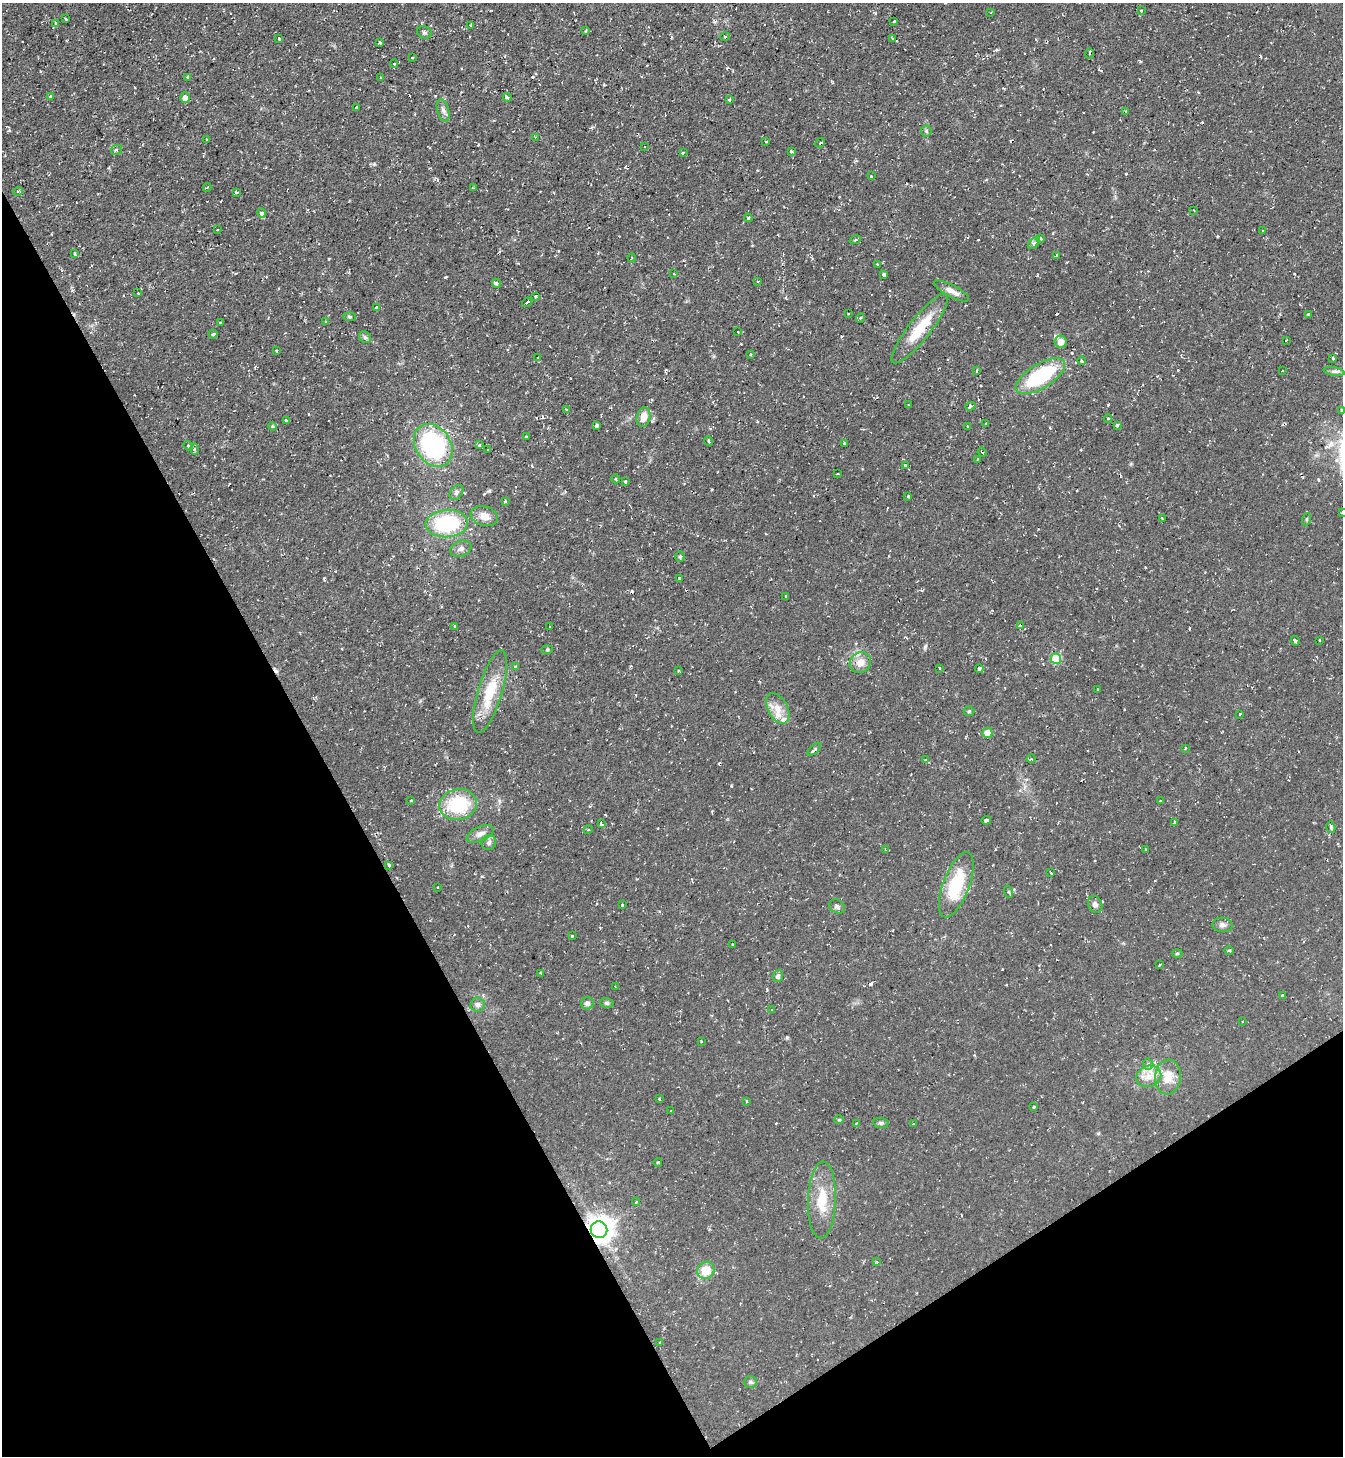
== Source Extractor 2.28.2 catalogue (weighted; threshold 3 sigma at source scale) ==
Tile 14 of 4 x 4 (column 2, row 4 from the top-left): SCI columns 1494-2834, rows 2-1455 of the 5806 x 5816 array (HDU 1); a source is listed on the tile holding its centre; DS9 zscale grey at full resolution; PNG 1345 x 1458 px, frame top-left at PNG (2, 3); each listed source drawn as its Kron ellipse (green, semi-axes under 4 px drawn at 4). Shown black and unused: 30% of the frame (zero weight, under 2 of 3 exposures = <1% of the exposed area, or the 3 px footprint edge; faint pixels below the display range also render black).
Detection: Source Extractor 2.28.2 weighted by HDU 2 'WHT'; one run over the whole footprint, this tile lists its part. Background 0.0591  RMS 0.0061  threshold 0.0274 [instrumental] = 3 sigma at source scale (4.5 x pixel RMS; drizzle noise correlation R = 1.50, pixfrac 1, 0.05/0.05 arcsec/px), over >= 5 px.
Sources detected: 218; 19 cosmic-ray / hot-pixel residue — neither listed nor drawn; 4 inside a brighter listed object's ellipse — not listed separately; the other 195 listed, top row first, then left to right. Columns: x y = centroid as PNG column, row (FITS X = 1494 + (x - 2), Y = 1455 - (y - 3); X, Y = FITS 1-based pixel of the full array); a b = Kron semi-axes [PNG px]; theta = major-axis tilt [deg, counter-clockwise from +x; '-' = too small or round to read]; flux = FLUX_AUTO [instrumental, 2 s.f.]
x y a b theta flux
1141 11 4 3 - 0.78
991 13 2 2 - 0.46
66 19 3 2 - 0.6
894 21 3 3 - 2.1
55 23 4 3 - 0.73
471 26 4 2 - 0.68
586 30 4 3 - 0.67
424 32 7 6 - 1.4
725 37 4 3 - 0.5
279 38 4 3 - 1.5
893 39 4 3 - 1.1
379 42 3 3 - 6.1
1089 53 5 3 - 1.1
412 58 3 2 - 0.45
394 63 4 3 - 2.6
188 77 3 3 - 2.8
381 78 3 2 - 0.65
50 96 4 3 - 1.1
507 97 4 3 - 3.1
185 98 5 5 - 3.7
729 99 4 3 - 1
357 107 3 3 - 0.98
443 110 12 6 -73 2.3
1126 111 4 3 - 0.6
926 131 5 5 - 1
535 137 2 2 - 0.41
207 139 3 3 - 0.5
766 141 3 2 - 0.48
820 143 5 2 - 0.57
644 147 3 2 - 1.3
116 150 6 4 31 1.3
791 151 3 3 - 0.97
683 152 3 2 - 0.74
871 176 3 3 - 0.85
207 187 4 3 - 0.55
473 188 4 2 - 0.58
18 191 5 3 - 0.63
236 192 3 3 - 1.3
1194 210 3 2 - 0.46
261 213 5 4 - 1.7
748 218 4 4 - 0.78
217 230 3 2 - 0.6
1263 231 3 3 - 1.2
1041 238 4 3 - 1.1
855 240 6 3 18 0.73
1034 243 7 4 45 1.1
75 254 3 3 - 1
1057 255 4 3 - 1.2
631 258 4 2 - 0.53
877 264 2 2 - 0.56
674 274 3 2 - 0.42
884 275 4 3 - 4.7
758 281 3 2 - 0.46
496 283 5 3 - 2
952 291 19 6 -27 4.7
138 293 3 3 - 0.6
535 297 3 3 - 2
527 302 5 3 - 2.4
376 307 3 3 - 1.1
848 314 2 2 - 0.59
1308 315 3 3 - 14
350 317 6 4 -6 0.82
860 318 5 3 - 0.66
326 321 3 2 - 0.78
221 323 3 3 - 0.99
920 329 43 11 52 21
738 332 2 2 - 0.62
213 334 4 3 - 1.4
365 337 6 5 - 1.2
1286 340 3 2 - 0.55
1060 342 6 6 - 6.2
276 351 3 3 - 1.2
751 355 3 3 - 1.4
538 358 3 2 - 0.8
1333 358 3 3 - 2.3
1082 361 4 3 - 1.1
977 371 3 2 - 0.99
1282 371 2 2 - 0.49
1334 371 10 4 -11 1.6
1040 376 28 12 31 50
908 405 3 2 - 0.56
970 406 5 4 - 0.84
566 409 3 2 - 0.5
1342 410 3 3 - 1.8
644 417 10 7 77 5.9
1108 419 4 3 - 0.58
286 420 3 3 - 1.4
986 424 3 3 - 1.1
597 425 4 3 - 2.7
1117 425 3 3 - 1.2
272 426 4 3 - 0.62
967 426 3 2 - 0.75
526 437 3 2 - 0.63
708 441 5 3 - 1.4
844 444 3 2 - 0.97
433 445 23 17 -56 71
479 445 4 3 - 1.2
188 446 5 4 - 0.96
194 449 6 4 89 0.99
488 450 4 2 - 0.59
982 452 4 3 - 0.69
978 459 3 3 - 0.52
905 465 3 3 - 0.79
838 474 2 2 - 0.77
616 479 4 3 - 0.54
625 481 3 3 - 2.7
456 492 8 6 53 1.5
908 496 3 3 - 1.9
505 501 4 3 - 0.61
1342 512 3 3 - 1.3
484 516 14 9 -18 6.2
1162 518 3 2 - 1.1
1307 519 6 4 71 0.66
447 524 21 14 4 47
461 549 11 7 20 2.6
680 557 5 4 - 0.85
679 578 3 3 - 1.9
786 596 3 2 - 0.46
1021 625 4 3 - 3.2
455 626 3 3 - 1.8
549 627 3 2 - 0.59
1320 640 3 2 - 0.8
1295 641 5 3 - 2.1
547 650 6 4 2 0.84
1056 658 5 5 - 25
860 663 11 10 - 5.9
515 667 4 3 - 1.3
940 668 3 2 - 0.71
979 669 4 3 - 1.7
678 671 3 2 - 0.49
1098 689 3 3 - 1
490 692 43 12 73 23
778 708 16 10 -61 6.5
969 711 5 5 - 0.77
1240 714 3 3 - 0.97
987 733 5 5 - 7.1
814 749 8 3 44 1.1
1185 749 3 2 - 0.44
1031 759 4 3 - 0.71
925 760 3 2 - 0.49
411 800 3 2 - 0.41
1160 801 3 3 - 1.3
458 804 19 15 10 36
986 820 5 4 - 2.6
1175 822 3 3 - 1.8
601 824 4 3 - 3.8
1331 827 6 3 -74 2.5
588 830 4 3 - 0.62
480 834 14 7 23 3.5
489 842 7 7 - 1.8
885 850 4 4 - 0.6
1146 850 4 3 - 2.5
389 865 4 3 - 2.1
1051 873 3 3 - 0.8
956 885 34 13 69 32
437 887 3 2 - 0.69
1009 892 6 4 -70 0.79
1095 904 9 7 -65 2.4
622 905 3 3 - 1.8
837 906 8 6 -27 1.9
1222 925 10 7 -3 2.3
572 936 3 3 - 0.7
733 944 3 2 - 0.56
1229 951 4 3 - 0.78
1177 953 5 3 - 0.58
1160 964 3 3 - 0.81
541 973 4 3 - 2.4
778 976 6 5 - 1.8
615 987 3 2 - 0.46
1282 996 3 3 - 2.9
587 1003 6 6 - 2.3
607 1003 7 5 -13 1.1
477 1004 7 7 - 1.9
772 1010 3 3 - 0.65
1242 1021 2 2 - 0.63
701 1041 2 2 - 0.51
1148 1064 5 5 - 1.7
1149 1076 13 10 21 6.3
1168 1077 17 13 86 9.8
659 1099 4 4 - 0.6
747 1101 3 2 - 0.7
1034 1107 3 3 - 1.6
671 1111 2 2 - 0.38
839 1120 5 4 - 0.65
856 1123 3 2 - 0.88
881 1123 7 5 -9 1.3
913 1124 3 3 - 0.81
658 1162 4 2 - 0.58
822 1200 38 14 88 18
636 1202 4 3 - 0.8
599 1230 8 8 - 690
877 1262 3 2 - 0.49
706 1270 9 8 - 12
660 1343 4 3 - 0.7
750 1382 6 5 - 1.2
Overlapping masked pixels (flux is a lower limit): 3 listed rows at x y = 920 329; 1021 625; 599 1230
Isophote crosses this tile's border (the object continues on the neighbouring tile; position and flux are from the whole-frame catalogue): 2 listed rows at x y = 1342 410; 1342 512
Unlisted compact peaks at least as high as the median listed source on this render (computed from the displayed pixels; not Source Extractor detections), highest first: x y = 445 277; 925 647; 489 491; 787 1038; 374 164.